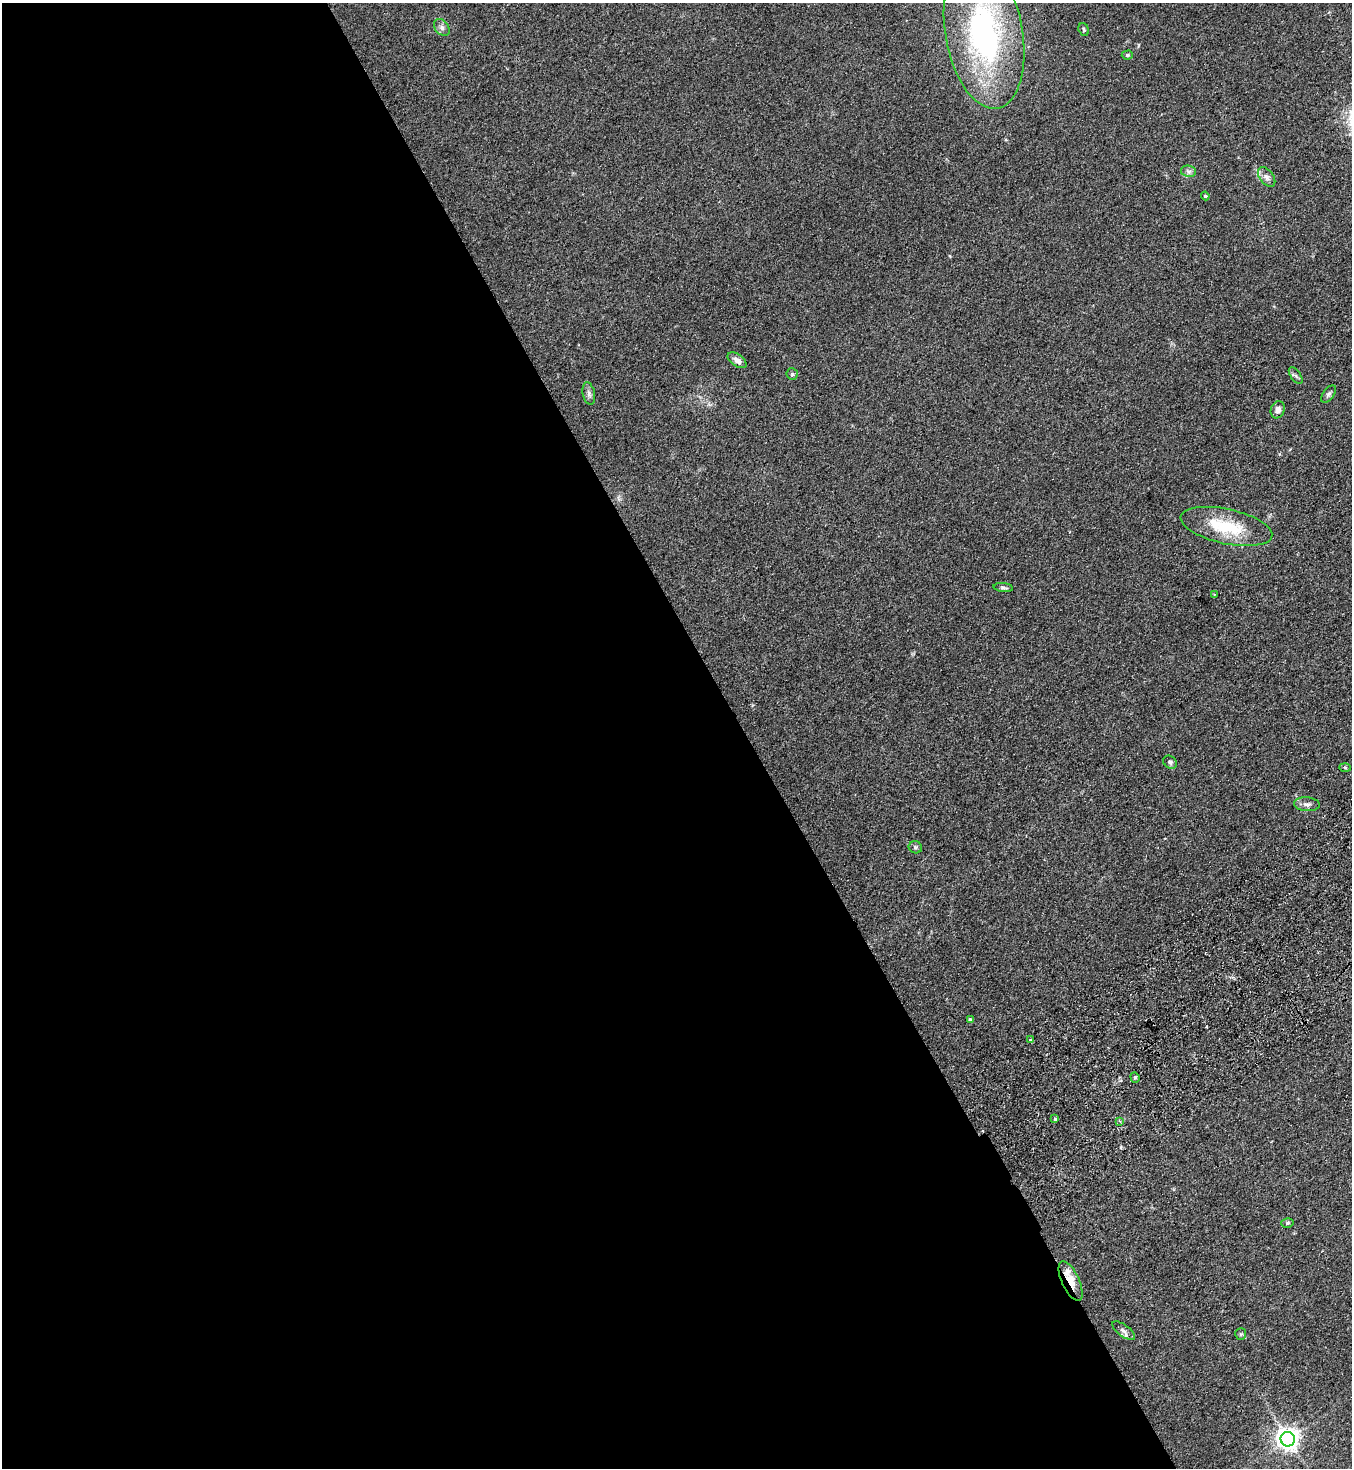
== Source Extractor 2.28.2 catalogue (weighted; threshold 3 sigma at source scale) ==
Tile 9 of 4 x 4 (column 1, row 3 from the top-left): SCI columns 332-1681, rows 1517-2982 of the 5925 x 5963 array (HDU 1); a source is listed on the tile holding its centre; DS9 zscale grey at full resolution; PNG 1354 x 1470 px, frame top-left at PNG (2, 3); each listed source drawn as its Kron ellipse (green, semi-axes under 4 px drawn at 4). Shown black and unused: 55% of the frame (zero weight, under 2 of 3 exposures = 3% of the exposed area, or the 3 px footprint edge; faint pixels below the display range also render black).
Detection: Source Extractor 2.28.2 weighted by HDU 2 'WHT'; one run over the whole footprint, this tile lists its part. Background 0.091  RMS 0.009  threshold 0.0403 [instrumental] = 3 sigma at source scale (4.5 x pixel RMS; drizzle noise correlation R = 1.50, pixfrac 1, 0.05/0.05 arcsec/px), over >= 5 px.
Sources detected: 32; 2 inside a brighter listed object's ellipse — not listed separately; the other 30 listed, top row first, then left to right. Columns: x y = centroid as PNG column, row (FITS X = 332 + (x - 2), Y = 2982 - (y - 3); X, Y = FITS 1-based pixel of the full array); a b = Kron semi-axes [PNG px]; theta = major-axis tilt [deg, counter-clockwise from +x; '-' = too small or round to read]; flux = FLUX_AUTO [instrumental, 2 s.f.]
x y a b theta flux
442 27 9 6 -51 3
1084 29 6 5 - 1.4
984 33 76 38 -80 210
1127 55 5 4 - 1.4
1188 171 8 5 -10 2.3
1267 177 11 6 -52 3.5
1205 196 4 4 - 0.96
737 360 11 6 -34 4.5
792 374 6 5 - 1.4
1296 375 9 5 -54 2
589 394 11 6 -78 3
1329 394 10 5 52 2.1
1278 410 9 7 70 4.1
1226 526 47 17 -12 41
1003 587 9 4 -6 1.8
1214 595 3 3 - 0.58
1170 762 7 6 - 1.9
1345 767 6 4 -2 1.2
1307 804 13 7 -4 3.6
915 847 7 6 - 1.8
970 1020 4 4 - 1.9
1030 1040 4 4 - 0.94
1135 1077 5 4 - 1.3
1055 1119 4 3 - 1.9
1120 1121 4 4 - 1
1287 1223 6 5 - 1.4
1071 1281 21 8 -65 12
1124 1331 13 6 -37 3.5
1241 1334 6 5 - 1.3
1288 1439 7 7 - 630
Overlapping masked pixels (flux is a lower limit): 1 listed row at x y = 1071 1281
Isophote crosses this tile's border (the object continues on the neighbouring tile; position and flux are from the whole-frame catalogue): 1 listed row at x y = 984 33